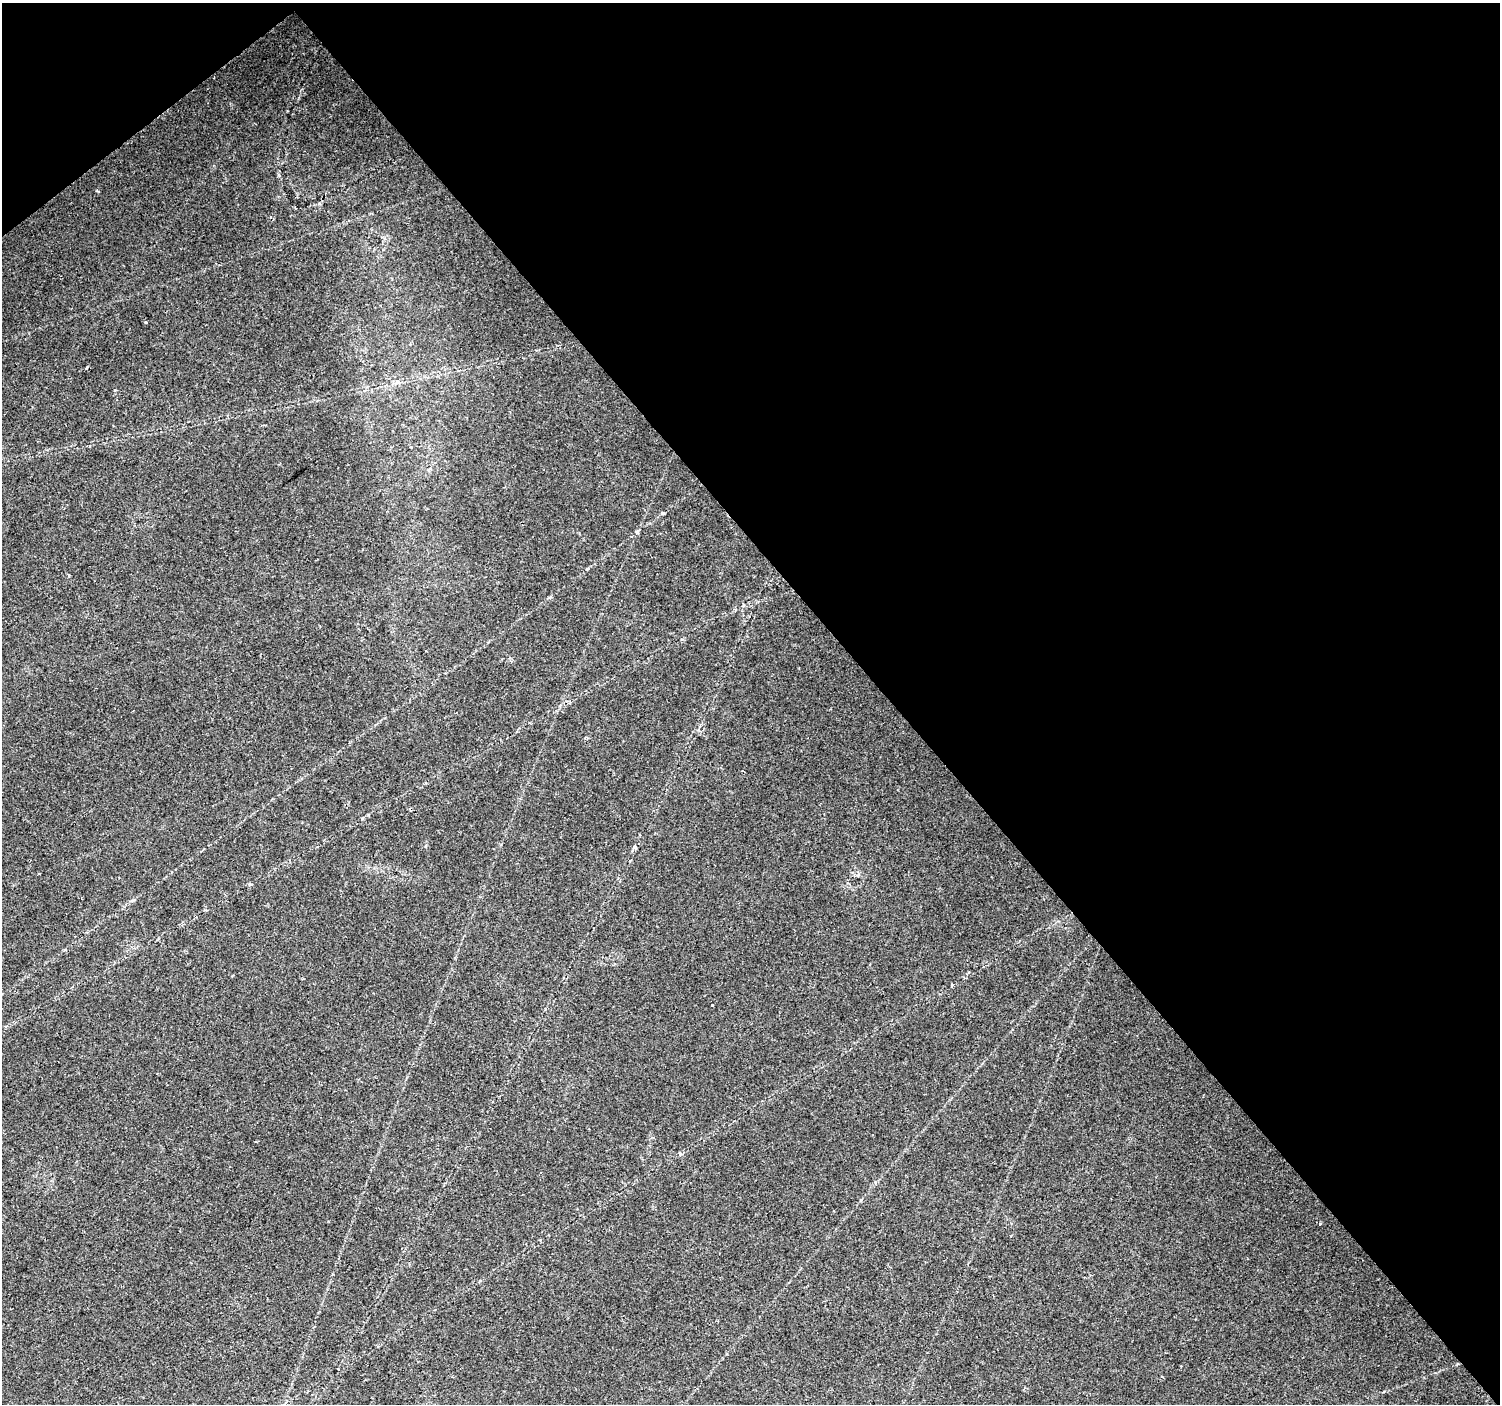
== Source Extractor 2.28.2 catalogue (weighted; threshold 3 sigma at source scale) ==
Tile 3 of 4 x 4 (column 3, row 1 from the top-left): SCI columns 3005-4502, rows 4412-5813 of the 6001 x 5954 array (HDU 1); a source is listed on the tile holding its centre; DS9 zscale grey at full resolution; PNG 1502 x 1406 px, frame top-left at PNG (2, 3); no overlay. Shown black and unused: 42% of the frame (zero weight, under 2 of 3 exposures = <1% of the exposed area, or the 3 px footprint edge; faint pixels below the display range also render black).
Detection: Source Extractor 2.28.2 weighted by HDU 2 'WHT'; one run over the whole footprint, this tile lists its part. Background 0.0407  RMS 0.0037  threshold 0.0164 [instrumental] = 3 sigma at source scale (4.5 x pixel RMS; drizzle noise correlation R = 1.50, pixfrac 1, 0.0396/0.0396 arcsec/px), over >= 5 px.
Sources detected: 7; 3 cosmic-ray / hot-pixel residue — not listed; the other 4 listed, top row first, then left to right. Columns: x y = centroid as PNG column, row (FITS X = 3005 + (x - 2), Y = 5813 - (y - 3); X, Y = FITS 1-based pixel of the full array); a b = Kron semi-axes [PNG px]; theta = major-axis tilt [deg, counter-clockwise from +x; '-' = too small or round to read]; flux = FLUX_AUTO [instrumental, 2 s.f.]
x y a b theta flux
146 322 3 3 - 1.2
397 382 8 6 7 1.1
635 847 6 4 -74 0.83
1320 1224 3 3 - 1.3